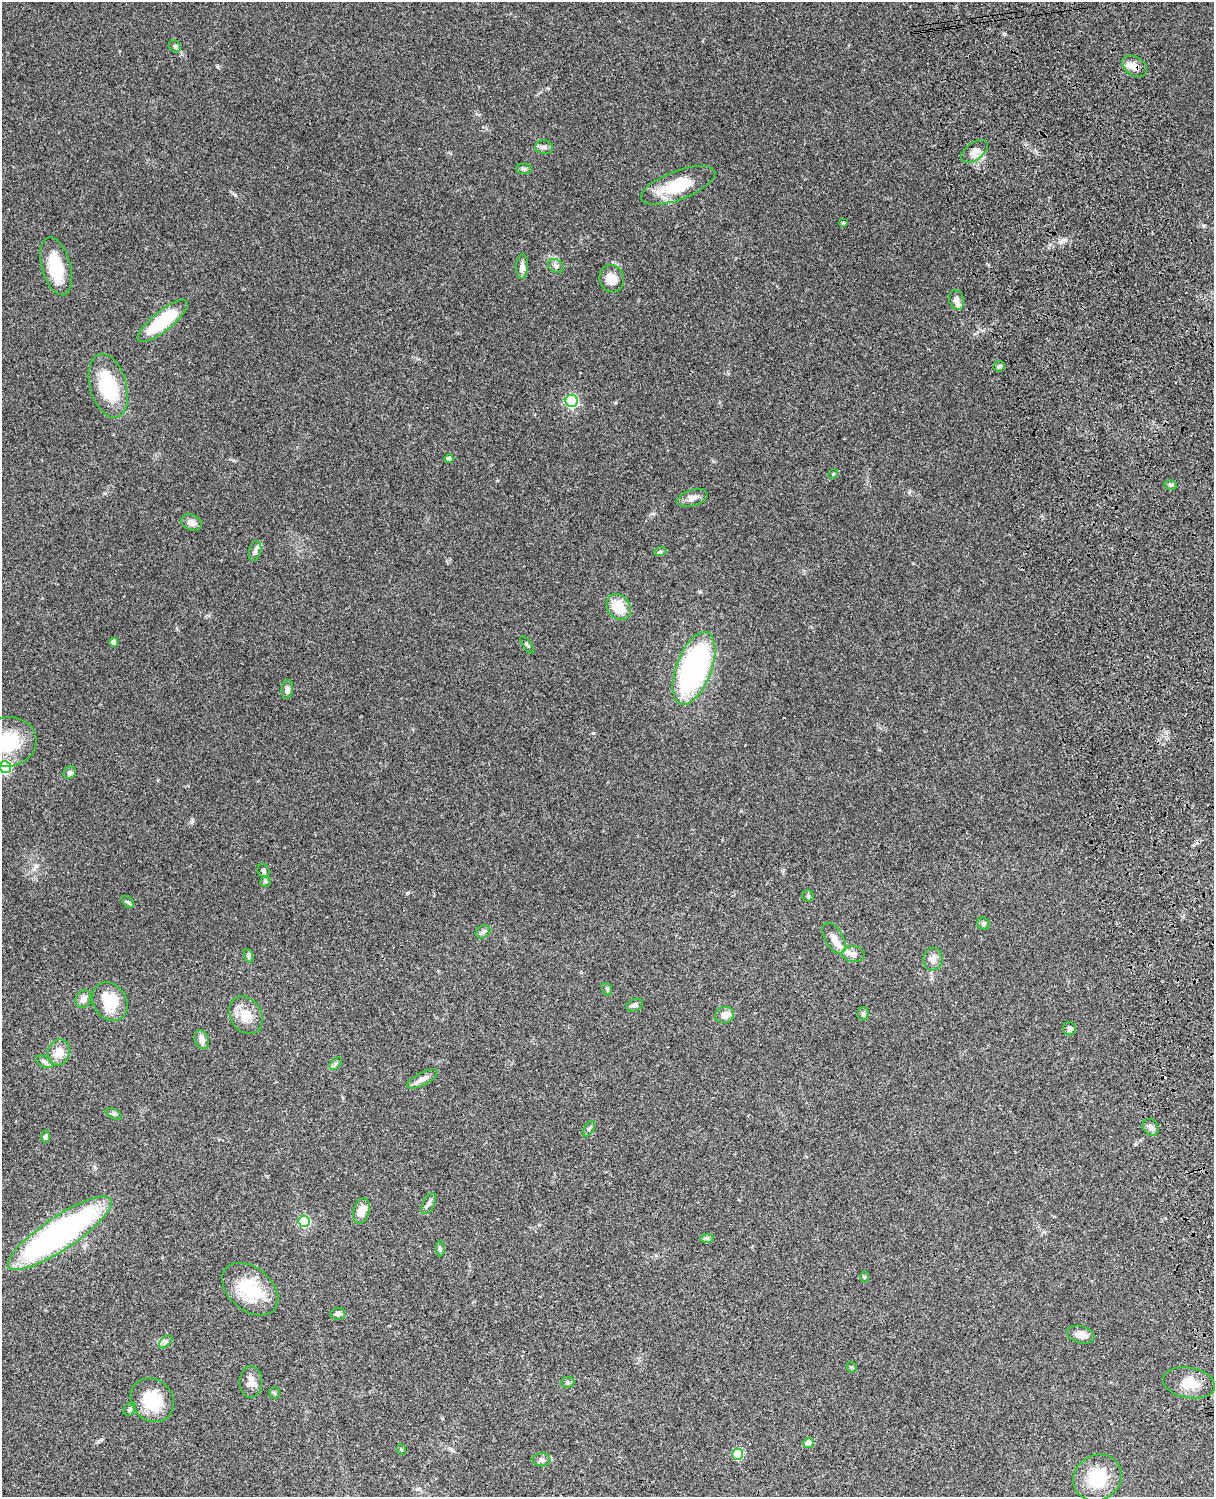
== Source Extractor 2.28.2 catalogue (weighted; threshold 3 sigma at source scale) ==
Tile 6 of 4 x 3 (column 2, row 2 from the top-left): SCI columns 1333-2544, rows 1773-3267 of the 5087 x 4926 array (HDU 1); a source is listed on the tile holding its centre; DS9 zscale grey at full resolution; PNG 1216 x 1499 px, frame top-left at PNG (2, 2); each listed source drawn as its Kron ellipse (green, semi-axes under 4 px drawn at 4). Shown black and unused: <1% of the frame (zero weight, under 3 of 4 exposures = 6% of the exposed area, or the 3 px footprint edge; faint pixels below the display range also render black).
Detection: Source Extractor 2.28.2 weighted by HDU 2 'WHT'; one run over the whole footprint, this tile lists its part. Background 0.099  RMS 0.0063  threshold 0.0285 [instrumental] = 3 sigma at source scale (4.5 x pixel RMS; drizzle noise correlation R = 1.50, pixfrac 1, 0.05/0.05 arcsec/px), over >= 5 px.
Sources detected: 83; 1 inside a brighter object's white glare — neither listed nor drawn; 1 inside a brighter listed object's ellipse — not listed separately; the other 81 listed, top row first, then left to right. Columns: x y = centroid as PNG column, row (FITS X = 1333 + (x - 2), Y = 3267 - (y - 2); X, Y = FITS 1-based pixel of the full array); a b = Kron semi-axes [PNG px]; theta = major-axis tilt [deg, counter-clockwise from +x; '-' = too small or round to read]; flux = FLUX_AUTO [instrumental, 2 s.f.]
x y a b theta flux
175 46 6 5 - 1.1
1135 66 13 9 -34 4.7
544 147 9 7 -6 2.3
974 151 15 8 36 4.5
524 169 8 5 -1 1.3
678 185 39 14 21 24
843 222 5 3 - 0.65
56 266 30 14 -74 23
556 266 9 6 -29 1.9
522 267 12 6 87 3.4
612 279 14 12 -72 7.5
957 300 10 7 -73 2.9
163 321 31 10 39 37
999 366 6 5 - 1.2
108 386 33 18 -74 36
572 401 6 6 - 74
449 459 4 4 - 2.2
833 474 5 4 - 0.66
1171 485 6 4 -15 1.1
693 498 16 8 17 3.6
191 522 10 7 -23 3.4
255 551 10 6 76 2
660 552 6 4 19 0.9
619 607 14 11 -55 15
114 642 4 4 - 4.5
527 645 10 3 -56 0.96
694 668 38 17 69 150
287 689 9 5 83 2.2
8 742 28 24 12 30
5 767 6 5 - 45
70 773 7 6 - 1.6
264 871 7 6 - 1.4
266 881 5 5 - 0.95
808 896 5 5 - 1
128 902 7 4 -45 0.99
983 924 6 5 - 1.5
483 932 8 6 28 1.7
834 938 17 9 -60 5.6
853 954 11 8 -6 4
249 956 7 4 -71 1.1
933 959 11 9 83 3.8
607 989 6 5 - 0.97
83 999 9 7 65 3.7
110 1001 20 16 -58 20
635 1005 9 6 23 1.8
863 1014 6 5 - 1.3
246 1015 20 15 -61 10
725 1015 9 8 - 5
1069 1029 7 6 - 1.5
202 1039 10 7 -72 3.9
59 1052 13 11 72 7
45 1062 9 5 -28 1.7
336 1064 7 4 45 1.2
422 1079 17 6 27 3.3
114 1114 9 4 -26 1.2
1151 1127 9 7 -52 2.1
589 1129 8 4 57 1.2
46 1137 6 4 81 1.3
429 1204 11 5 62 2
361 1211 13 8 74 7.5
304 1221 6 5 - 46
60 1233 61 16 34 200
707 1238 7 4 1 1.2
440 1249 8 4 90 0.9
864 1277 6 4 90 0.72
250 1289 32 21 -40 28
338 1314 7 5 10 2
1081 1335 14 8 -16 5.1
166 1342 8 5 45 1.5
851 1367 5 5 - 0.76
251 1382 16 11 88 5.1
567 1382 7 5 3 1.3
1189 1383 26 15 -10 12
275 1393 6 5 - 0.92
152 1400 23 20 -47 24
130 1409 7 5 49 1.3
808 1443 5 5 - 8.6
402 1450 5 3 - 0.52
738 1454 5 5 - 31
541 1460 9 6 1 2
1097 1478 25 22 33 26
Overlapping masked pixels (flux is a lower limit): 1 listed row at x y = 1135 66
Isophote crosses this tile's border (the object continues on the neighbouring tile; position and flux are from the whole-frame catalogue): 2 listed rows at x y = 8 742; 5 767
Unlisted compact peaks at least as high as the median listed source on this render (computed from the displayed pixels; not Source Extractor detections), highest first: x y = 1063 240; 235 195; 1203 225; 407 893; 593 733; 1004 34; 909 492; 36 866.